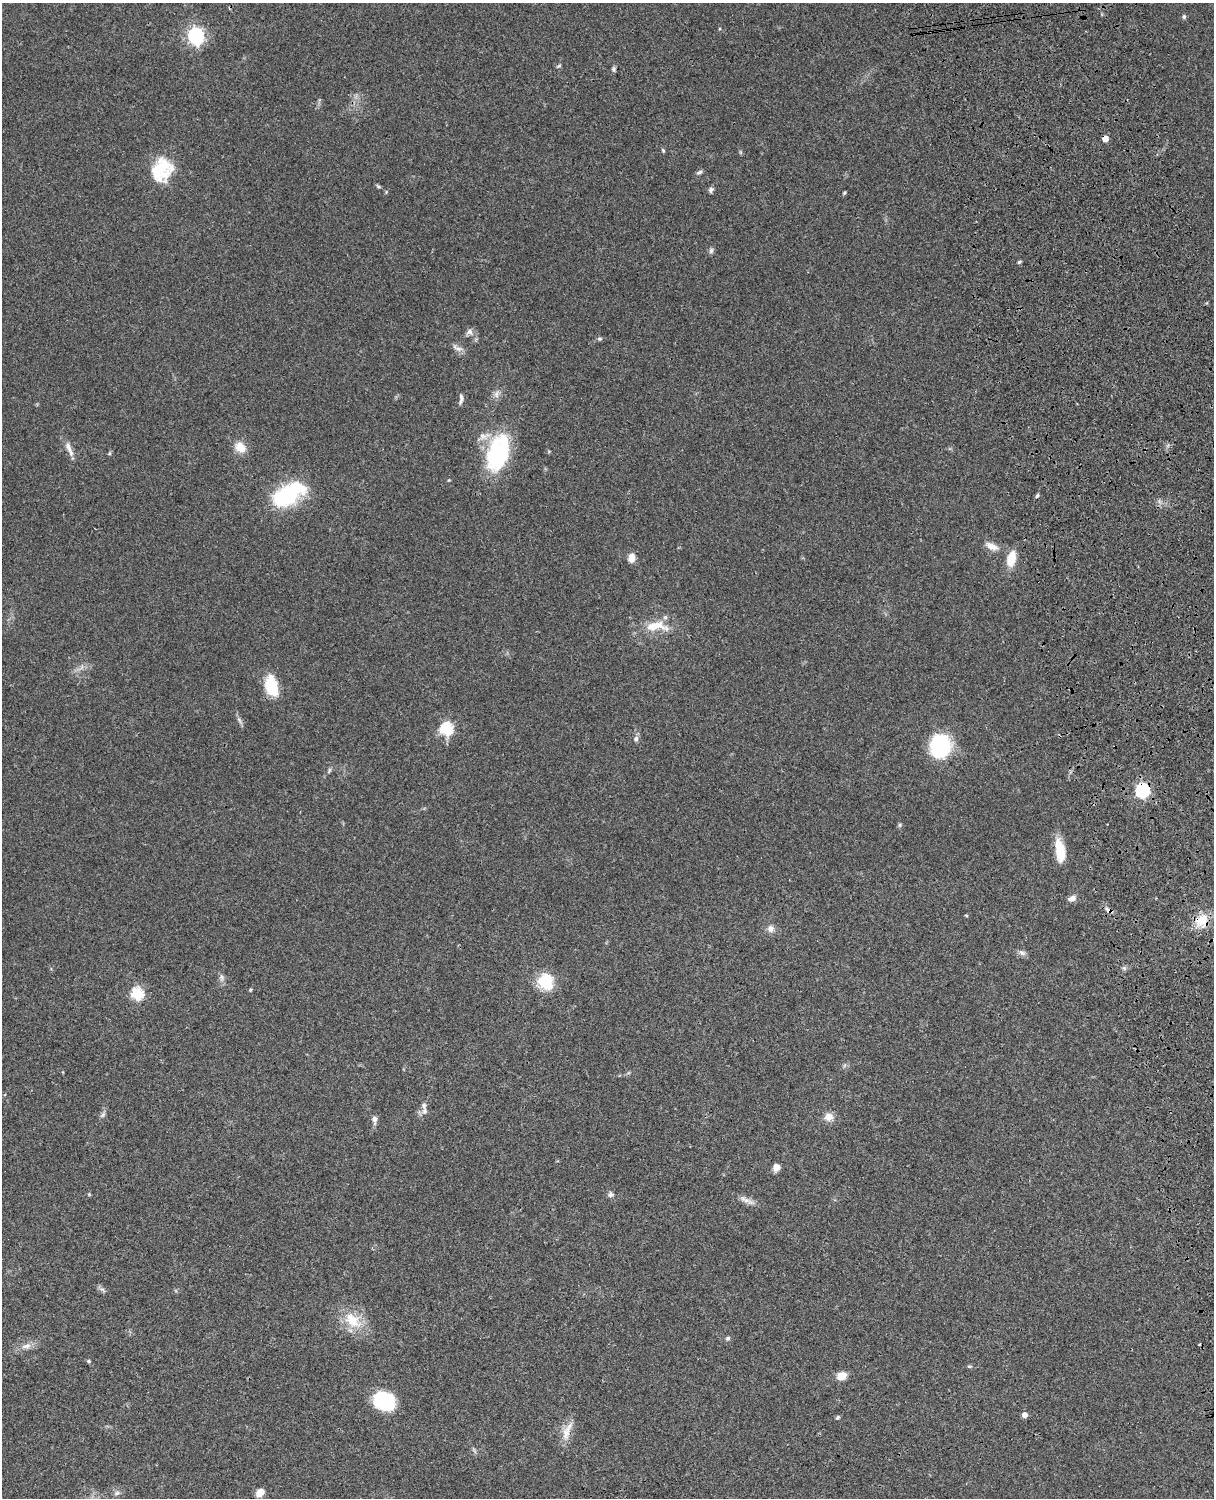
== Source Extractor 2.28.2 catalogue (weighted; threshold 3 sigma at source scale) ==
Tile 6 of 4 x 3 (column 2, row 2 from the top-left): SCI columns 1333-2544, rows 1773-3268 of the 5088 x 4927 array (HDU 1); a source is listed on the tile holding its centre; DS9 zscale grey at full resolution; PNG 1216 x 1500 px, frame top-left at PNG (2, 3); no overlay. Shown black and unused: <1% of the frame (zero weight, under 3 of 4 exposures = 6% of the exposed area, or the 3 px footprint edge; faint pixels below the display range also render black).
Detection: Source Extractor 2.28.2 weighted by HDU 2 'WHT'; one run over the whole footprint, this tile lists its part. Background 0.096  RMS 0.0063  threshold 0.0284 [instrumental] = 3 sigma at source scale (4.5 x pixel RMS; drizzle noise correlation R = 1.50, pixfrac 1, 0.05/0.05 arcsec/px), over >= 5 px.
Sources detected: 75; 1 inside a brighter object's white glare — not listed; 3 inside a brighter listed object's ellipse — not listed separately; the other 71 listed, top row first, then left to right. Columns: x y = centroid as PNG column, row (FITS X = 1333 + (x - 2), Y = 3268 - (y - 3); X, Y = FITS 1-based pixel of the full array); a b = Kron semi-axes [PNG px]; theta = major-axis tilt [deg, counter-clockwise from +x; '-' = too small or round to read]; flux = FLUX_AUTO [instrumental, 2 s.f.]
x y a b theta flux
1184 17 6 5 - 1.1
196 36 7 6 - 180
559 66 7 4 27 0.92
613 69 8 4 -76 1.2
1105 139 4 4 - 6.6
663 150 6 4 -68 0.76
161 167 23 18 -53 30
699 172 9 5 26 1.4
378 186 8 4 -35 1
711 190 8 6 61 1.6
844 193 5 3 - 0.72
711 250 8 6 86 1.4
1019 262 5 4 - 0.87
469 332 9 8 - 2.7
599 339 6 5 - 1.1
457 348 17 6 -30 3.2
496 394 11 7 73 3
461 399 14 5 82 2.1
68 447 18 7 -70 4.7
240 447 15 11 -47 8.1
109 453 6 4 61 0.82
498 453 43 23 73 60
449 480 4 4 - 0.53
288 494 39 20 29 51
1037 496 6 4 62 0.99
992 546 18 9 -26 5.7
631 558 9 6 79 6.1
1011 559 18 9 76 12
656 626 33 13 -1 15
271 686 21 12 -75 23
240 721 13 4 -56 1.8
447 729 6 6 - 63
636 738 7 7 - 1.8
940 746 17 14 -84 73
329 770 9 3 68 1.1
1142 790 6 6 - 110
900 825 6 4 90 0.86
1060 850 26 10 -81 14
1072 898 10 6 23 3.3
1109 910 13 5 -31 2.5
966 915 5 3 - 0.54
1202 921 17 16 - 14
771 928 9 9 - 3.3
1022 953 11 7 -25 2.3
1124 968 5 5 - 1.2
222 978 10 7 -79 2.2
546 981 19 17 -62 20
250 990 4 4 - 0.77
137 994 6 6 - 57
425 1111 11 8 87 2.7
103 1115 9 5 52 1.6
828 1117 9 9 - 5.8
374 1119 11 6 -88 2.8
776 1167 7 6 - 5.2
89 1194 5 5 - 0.64
610 1194 8 6 77 1.7
746 1200 25 6 -25 4.3
102 1290 10 4 -35 1.6
353 1320 29 19 -40 18
728 1338 6 5 - 1.2
26 1346 15 8 11 4.3
88 1361 5 4 - 0.98
969 1366 6 4 -1 0.77
842 1376 11 9 17 6
384 1401 21 17 -29 36
1024 1415 5 5 - 3.8
838 1417 6 4 44 0.9
566 1434 21 11 83 8.1
474 1450 10 3 -61 1.2
117 1493 8 6 17 1.8
260 1493 10 8 47 4.7
Overlapping masked pixels (flux is a lower limit): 4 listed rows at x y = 1105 139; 1142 790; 1109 910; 1202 921